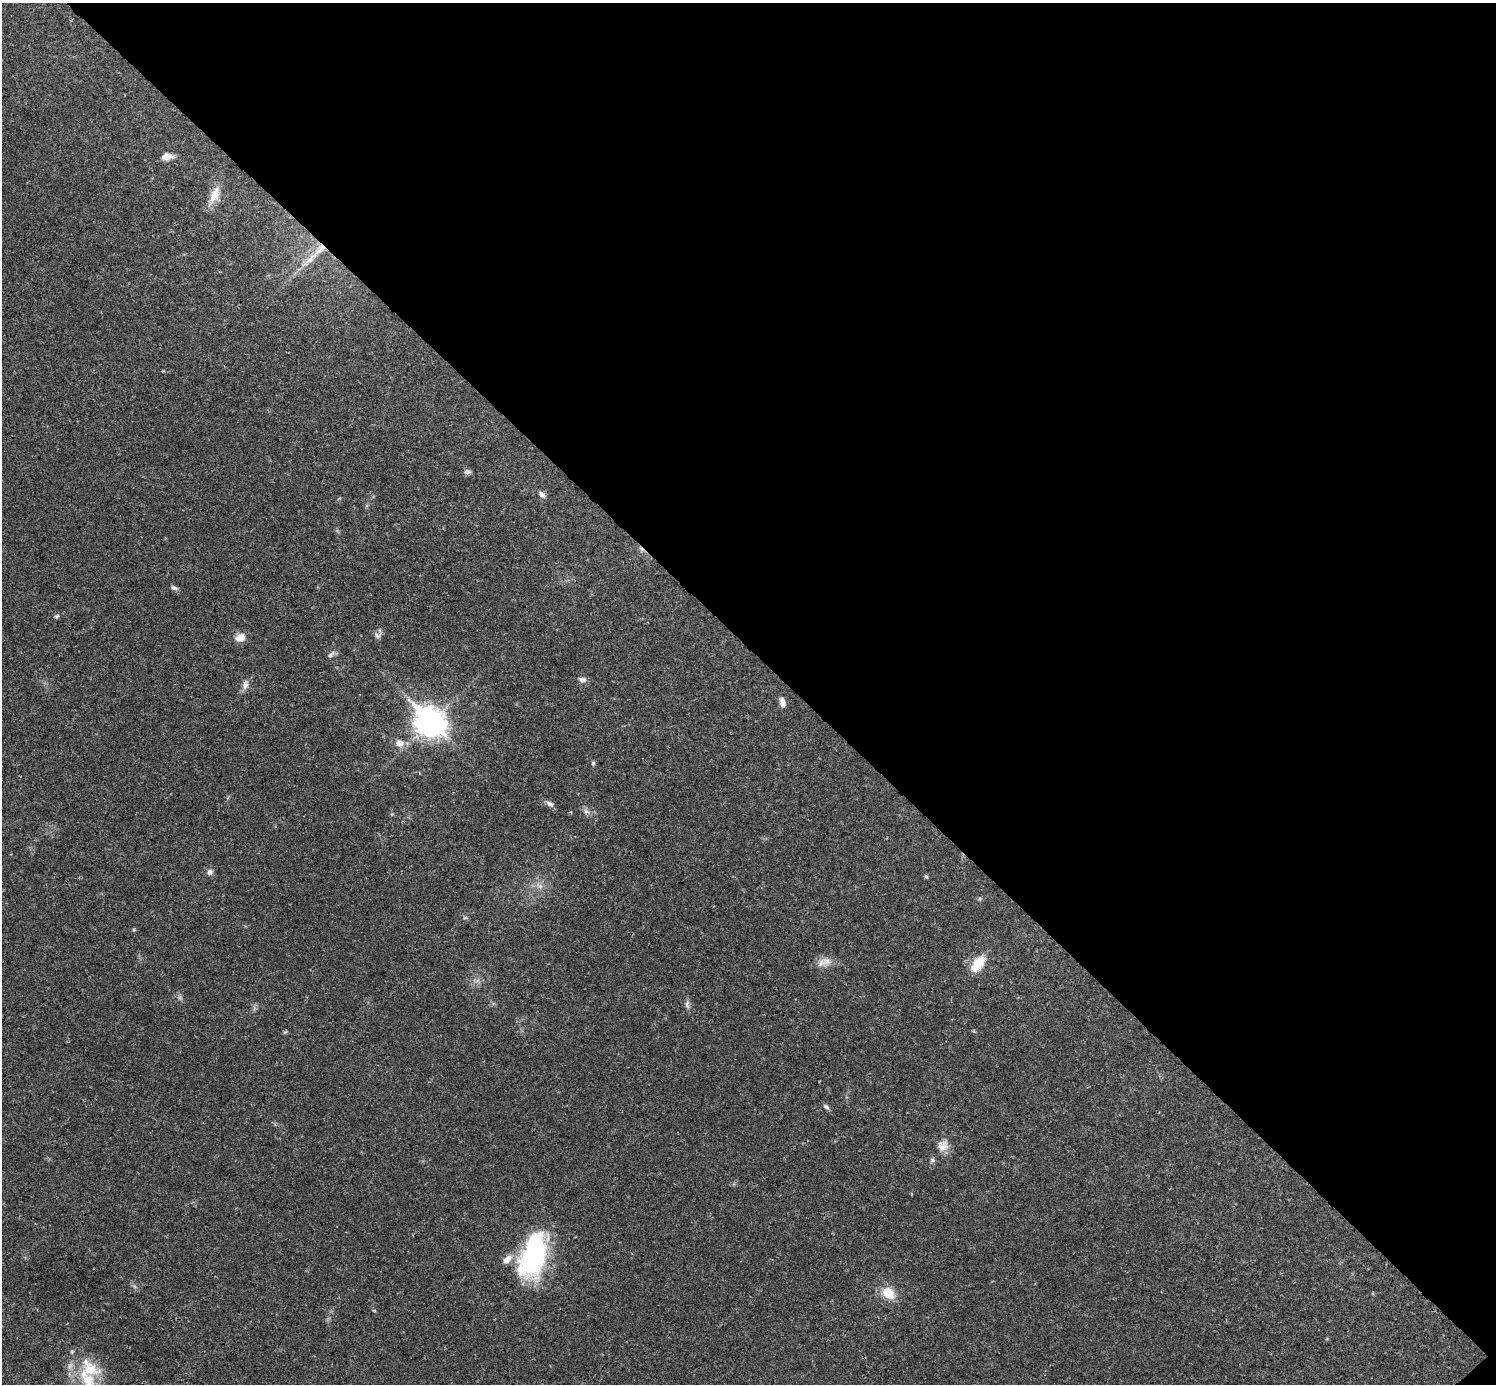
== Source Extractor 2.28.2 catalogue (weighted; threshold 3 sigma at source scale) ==
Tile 8 of 4 x 4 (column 4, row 2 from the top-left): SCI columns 4485-5978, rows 2920-4301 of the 5981 x 5981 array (HDU 1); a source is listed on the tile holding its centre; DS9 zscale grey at full resolution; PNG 1498 x 1386 px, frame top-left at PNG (2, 3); no overlay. Shown black and unused: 47% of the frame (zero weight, under 3 of 4 exposures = <1% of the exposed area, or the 3 px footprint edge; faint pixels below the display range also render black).
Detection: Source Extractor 2.28.2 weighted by HDU 2 'WHT'; one run over the whole footprint, this tile lists its part. Background 0.0211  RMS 0.0023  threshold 0.0102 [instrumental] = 3 sigma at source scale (4.5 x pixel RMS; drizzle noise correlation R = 1.50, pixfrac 1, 0.05/0.05 arcsec/px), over >= 5 px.
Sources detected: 38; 1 too faint to see at this stretch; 1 cosmic-ray / hot-pixel residue — not listed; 3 inside a brighter listed object's ellipse — not listed separately; the other 33 listed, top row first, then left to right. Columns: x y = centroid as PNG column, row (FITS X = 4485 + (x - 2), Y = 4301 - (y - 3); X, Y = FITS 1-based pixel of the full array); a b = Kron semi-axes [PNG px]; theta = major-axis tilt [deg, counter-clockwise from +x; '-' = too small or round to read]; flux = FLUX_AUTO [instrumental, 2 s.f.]
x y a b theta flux
167 157 13 8 6 1.8
214 195 27 11 67 3.3
310 259 29 6 44 3.2
467 472 10 6 -7 0.61
542 494 9 6 -45 0.78
174 588 9 5 -15 0.65
57 616 7 5 22 0.37
377 636 10 6 -26 0.67
240 638 10 8 21 2.4
331 654 12 5 48 0.69
582 679 11 6 -6 0.9
245 685 13 8 72 1.3
782 702 12 7 -82 1.2
430 722 12 9 -44 300
399 743 11 9 -20 1.8
593 763 6 5 - 0.35
550 804 11 6 -35 0.89
586 811 9 6 -28 0.78
210 872 8 7 - 0.89
926 877 5 4 - 0.4
540 886 7 4 -18 0.64
465 917 6 4 2 0.33
827 961 15 12 4 2.2
978 964 24 13 53 4.8
687 1004 12 6 -90 0.8
285 1032 6 4 18 0.29
826 1107 9 5 -37 0.56
943 1146 15 13 35 2.4
932 1160 7 5 -14 0.51
533 1255 51 26 73 33
134 1286 6 5 - 0.45
888 1293 17 13 -40 4.3
89 1370 34 33 - 12